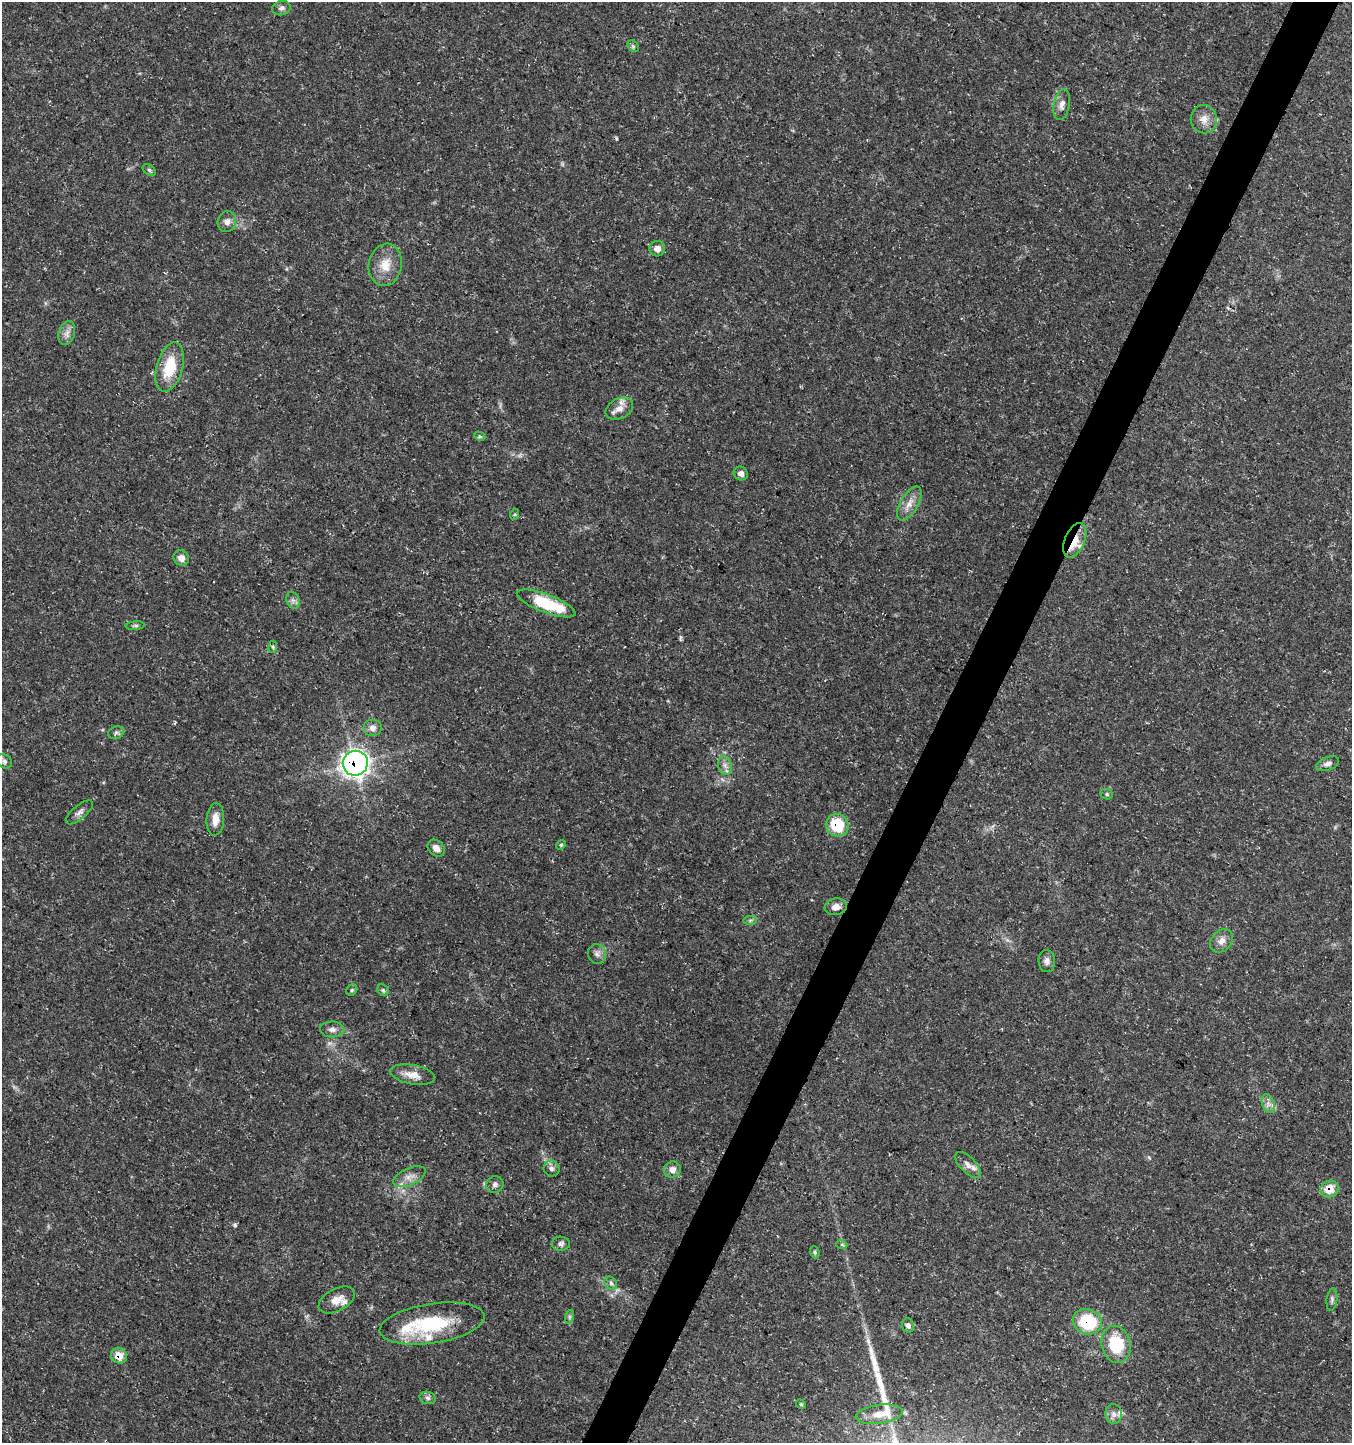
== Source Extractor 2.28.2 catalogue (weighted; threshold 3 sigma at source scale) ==
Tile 10 of 4 x 4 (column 2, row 3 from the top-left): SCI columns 1616-2965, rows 1441-2881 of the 5865 x 5771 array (HDU 1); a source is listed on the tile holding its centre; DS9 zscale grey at full resolution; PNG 1354 x 1445 px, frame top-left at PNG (2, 2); each listed source drawn as its Kron ellipse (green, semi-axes under 4 px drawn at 4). Shown black and unused: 3% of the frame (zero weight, under 3 of 5 exposures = <1% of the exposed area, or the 3 px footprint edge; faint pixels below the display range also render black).
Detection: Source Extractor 2.28.2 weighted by HDU 2 'WHT'; one run over the whole footprint, this tile lists its part. Background 0.0388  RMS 0.0025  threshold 0.0112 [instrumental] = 3 sigma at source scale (4.5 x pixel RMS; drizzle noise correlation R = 1.50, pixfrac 1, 0.0396/0.0396 arcsec/px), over >= 5 px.
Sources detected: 74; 1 long thin detection or spike segment (spike, bleed or trail) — neither listed nor drawn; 8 inside a brighter listed object's ellipse — not listed separately; the other 65 listed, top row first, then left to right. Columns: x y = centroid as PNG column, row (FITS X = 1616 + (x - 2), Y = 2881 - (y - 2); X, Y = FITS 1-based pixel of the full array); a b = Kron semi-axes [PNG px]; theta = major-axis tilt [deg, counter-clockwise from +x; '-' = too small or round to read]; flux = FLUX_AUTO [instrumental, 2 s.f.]
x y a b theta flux
281 8 9 7 14 0.85
633 46 6 5 - 0.45
1062 105 15 8 79 1.6
1204 119 14 13 - 2.5
149 170 7 5 -37 0.49
227 222 10 9 - 1.4
657 249 8 8 - 1.6
385 265 21 16 81 4.6
67 333 12 8 73 1.5
170 367 25 13 74 8.3
619 409 14 10 27 2.2
480 436 6 4 -28 0.37
741 473 7 6 - 1.2
909 503 19 9 60 2.4
515 514 5 3 - 0.29
1075 540 18 10 67 3.6
181 558 8 7 - 1.8
293 600 8 6 -69 0.84
546 603 31 9 -20 14
135 626 10 4 5 0.48
273 647 6 4 86 0.36
372 728 9 8 - 1.5
116 733 8 6 17 0.67
4 761 8 6 -29 0.7
355 763 12 12 - 140
1328 764 12 6 19 1.1
725 765 9 7 -74 1.1
1107 794 6 5 - 0.4
79 812 17 7 41 1.3
215 819 16 8 86 2.8
837 825 11 11 - 9.7
561 845 5 4 - 0.31
436 848 9 7 -44 1.5
836 907 11 8 8 1.9
750 920 7 4 1 0.46
1222 941 13 10 45 1.8
597 954 10 9 - 1.2
1047 961 11 8 -84 1.2
352 990 6 5 - 0.4
383 990 6 5 - 0.43
332 1029 12 8 -1 1.3
413 1075 23 9 -10 3
1268 1104 10 6 -70 1.2
968 1165 16 8 -46 1.8
551 1169 8 8 - 0.87
672 1169 8 8 - 1.6
409 1177 17 8 24 2.1
495 1184 9 8 - 0.95
1330 1189 9 8 - 4.3
561 1244 9 7 -1 0.9
842 1245 5 3 - 0.34
815 1252 6 4 -69 0.4
611 1283 7 5 -47 0.64
1332 1299 11 5 83 0.72
337 1300 19 11 28 2.8
569 1317 7 4 72 0.48
1087 1322 15 12 -22 14
432 1323 53 20 9 18
908 1325 7 6 - 0.78
1116 1344 19 14 -76 11
119 1356 8 7 - 3.4
428 1398 8 6 -15 0.74
801 1404 5 4 - 0.32
879 1414 23 9 7 3.1
1114 1414 10 8 -87 1.3
Overlapping masked pixels (flux is a lower limit): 6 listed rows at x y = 1075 540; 355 763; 837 825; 1330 1189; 1087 1322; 119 1356
Unlisted compact peaks at least as high as the median listed source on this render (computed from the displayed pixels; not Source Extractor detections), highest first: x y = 235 1225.